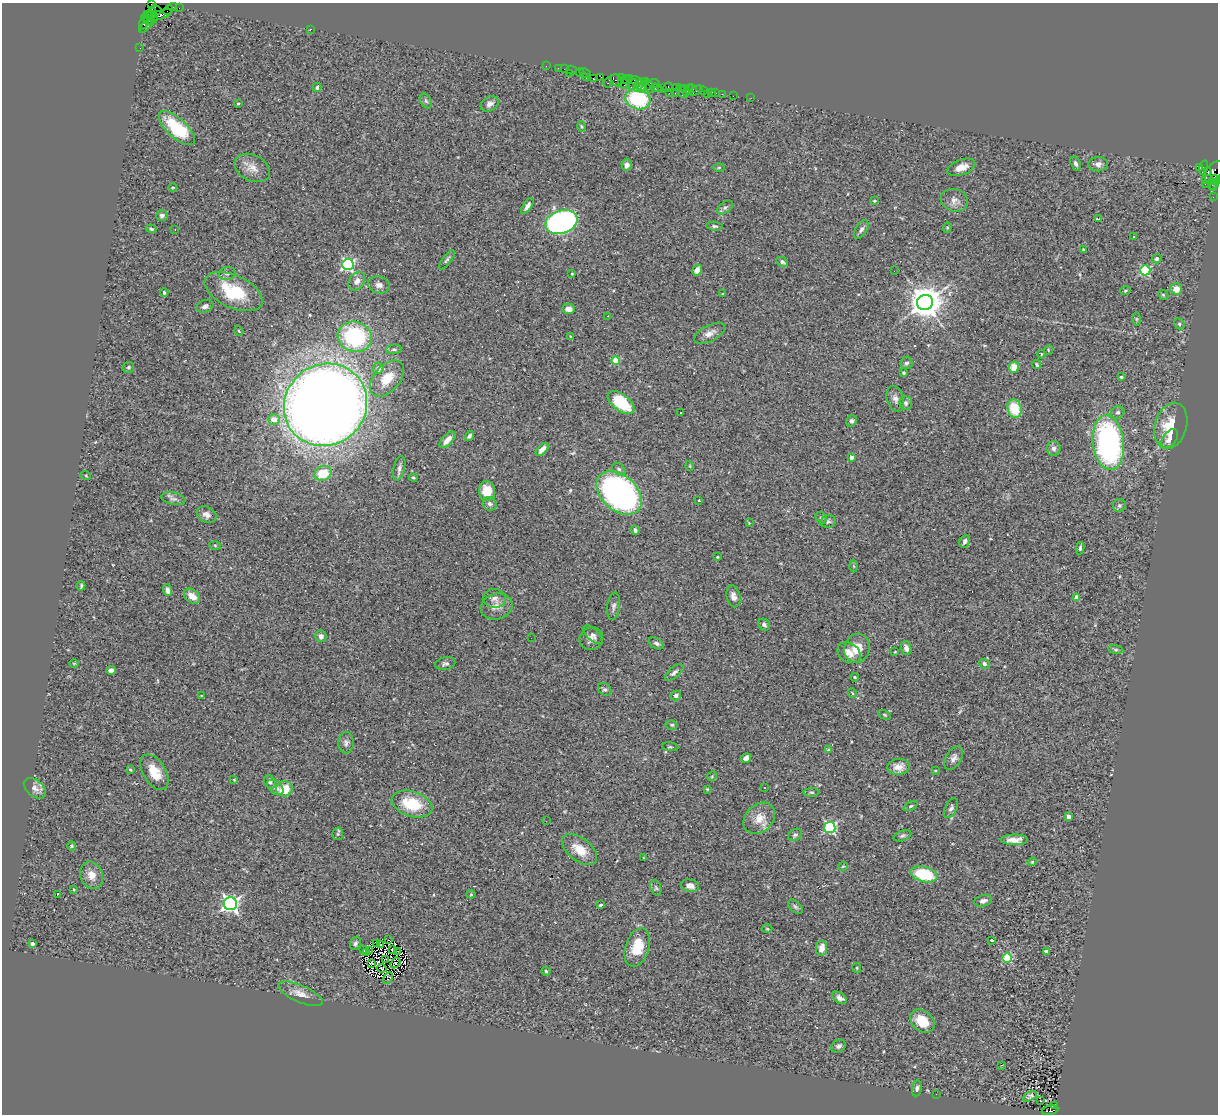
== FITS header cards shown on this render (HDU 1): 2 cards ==
NAXIS1  =                 1216
NAXIS2  =                 1112

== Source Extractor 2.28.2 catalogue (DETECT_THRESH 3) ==
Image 1216 x 1112 px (HDU 1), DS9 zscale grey, 1 PNG px = 1 image px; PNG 1220 x 1116 px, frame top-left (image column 1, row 1112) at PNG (2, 3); each listed source drawn as its Kron ellipse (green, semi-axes under 4 px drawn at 4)
Background 0.786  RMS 0.078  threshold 0.234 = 3 sigma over >= 5 px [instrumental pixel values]
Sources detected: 288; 6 with non-positive FLUX_AUTO (blend fragments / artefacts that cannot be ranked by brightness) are neither listed nor drawn; the other 282 listed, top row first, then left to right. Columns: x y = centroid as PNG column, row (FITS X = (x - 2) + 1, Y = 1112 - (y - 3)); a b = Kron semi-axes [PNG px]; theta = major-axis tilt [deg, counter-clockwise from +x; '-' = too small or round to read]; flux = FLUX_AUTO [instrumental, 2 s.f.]
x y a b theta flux
151 5 3 2 - 22
173 7 4 2 - 84
179 8 3 2 - 6.1
156 10 6 2 -34 40
168 10 5 2 - 43
152 13 6 2 -85 140
148 15 4 2 - 44
160 15 13 4 20 250
153 17 6 3 -54 140
146 18 4 3 - 54
148 20 4 3 - 100
144 22 7 3 66 81
147 25 10 3 46 200
310 29 2 2 - 58
140 48 2 2 - 6
546 66 2 2 - 13
558 68 3 2 - 35
565 69 3 2 - 51
572 70 5 2 - 86
580 72 4 3 - 48
569 73 2 2 - 66
585 73 6 3 -28 74
601 77 2 2 - 17
586 78 3 2 - 26
621 78 3 2 - 12
593 79 3 3 - 64
625 79 3 3 - 65
629 79 2 2 - 29
616 80 6 5 - 220
635 80 7 3 -17 130
646 82 3 2 - 26
608 83 5 3 - 89
654 83 5 3 - 150
624 84 6 4 -31 150
633 85 6 2 57 72
638 86 6 3 62 200
649 86 7 3 -57 78
317 87 4 3 - 7.4
642 87 6 4 72 180
668 87 5 3 - 91
676 87 3 2 - 59
656 88 5 2 - 91
662 88 2 2 - 39
685 88 2 2 - 53
692 89 3 3 - 74
688 90 6 3 57 81
696 90 7 3 25 78
682 91 7 3 -58 66
704 91 2 2 - 16
711 92 3 2 - 26
669 93 3 2 - 45
675 93 2 2 - 31
716 93 3 2 - 4
707 94 3 2 - 15
722 94 2 2 - 22
733 96 2 2 - 6.1
751 98 3 2 - 10
638 99 12 10 -17 350
426 101 8 5 -59 12
238 103 3 3 - 6.7
490 104 9 7 34 26
582 126 5 4 - 6.5
177 128 23 9 -42 300
1076 163 7 5 -70 15
1098 164 10 7 1 22
627 165 6 5 - 20
719 167 6 4 1 6.2
961 167 14 7 20 50
1203 167 7 3 74 65
252 168 19 13 -26 58
1199 168 4 3 - 440
1208 172 3 3 - 350
1213 173 14 7 48 280
1209 178 4 2 - 74
1214 179 5 3 - 170
1205 184 2 2 - 41
1214 184 6 4 45 98
173 188 4 3 - 3.7
1214 188 3 2 - 31
1213 197 2 2 - 10
954 200 14 11 -16 35
874 201 4 3 - 4.8
527 206 9 4 56 20
725 207 9 5 36 15
162 215 6 5 - 16
1098 219 4 2 - 8.9
561 222 16 11 18 1300
714 226 8 4 -8 11
947 227 5 4 - 6.4
151 229 5 4 - 10
175 230 2 2 - 3
861 230 10 5 58 18
1133 237 3 2 - 5.7
1083 250 3 2 - 5.7
1157 259 5 4 - 13
447 260 12 4 52 13
782 262 6 4 -28 12
348 264 6 5 - 1000
697 270 6 4 57 30
1145 270 5 5 - 530
894 271 2 2 - 2.6
227 273 8 6 14 18
572 274 3 2 - 4.7
357 281 10 7 55 32
379 285 11 8 -14 25
1176 289 6 5 - 54
1125 291 5 3 - 6.8
234 292 31 16 -24 260
164 293 4 3 - 5.8
722 294 3 2 - 4.2
1163 295 5 4 - 7
925 302 8 7 - 11000
205 306 9 6 20 16
569 309 6 5 - 33
608 316 3 2 - 13
1136 319 6 4 -90 6
1179 324 6 5 - 7.4
239 331 5 3 - 4.1
710 333 17 8 27 36
570 336 4 3 - 4.3
355 337 17 15 -16 510
394 349 7 5 4 11
1048 350 5 3 - 4.2
1041 354 4 3 - 3.9
616 361 4 4 - 170
906 363 6 6 - 15
1037 365 4 3 - 8.2
129 367 6 5 - 10
1014 367 6 5 - 79
378 368 6 5 - 28
904 373 4 4 - 7.2
1121 377 3 3 - 7.8
387 378 21 13 49 100
895 399 13 8 -73 27
621 402 15 8 -38 220
906 403 7 6 - 14
326 405 43 40 39 11000
1014 409 9 7 -75 170
681 412 2 2 - 4
1118 412 7 6 - 14
274 420 6 5 - 58
852 421 6 5 - 13
1171 426 23 16 73 150
469 436 5 4 - 14
1170 439 11 6 55 36
447 440 10 5 47 38
1108 443 27 15 -83 1300
542 449 8 4 46 30
1054 449 7 7 - 22
851 458 3 3 - 29
690 466 5 3 - 4.2
399 468 12 5 76 20
619 469 7 5 -44 14
323 473 9 7 19 150
86 476 5 3 - 4.5
413 478 4 3 - 6.2
487 491 10 8 -86 100
619 493 26 17 -42 2000
173 499 12 6 -12 21
699 500 3 3 - 5
490 504 7 6 - 16
1119 506 6 6 - 11
207 515 10 7 -30 27
821 518 6 5 - 9.7
828 521 8 6 10 13
749 523 3 3 - 5.4
635 530 4 3 - 12
965 541 7 5 62 15
215 545 5 3 - 5.4
1080 548 6 3 80 8.8
717 557 3 2 - 4.1
854 566 6 4 -88 6.9
81 586 4 2 - 7.2
168 590 6 4 -70 19
192 596 9 6 -36 54
733 596 11 7 -77 29
1076 597 4 4 - 57
495 598 11 9 -3 28
497 606 16 13 15 50
614 606 14 6 82 19
764 625 6 5 - 13
593 635 12 5 -44 16
321 636 6 5 - 23
531 638 2 2 - 5.1
591 639 12 11 - 33
656 643 8 5 -28 14
857 648 15 12 72 83
906 648 7 5 -72 28
1116 649 7 4 -8 8.3
895 652 3 2 - 4.1
849 653 12 9 -34 52
74 663 5 3 - 4.5
445 664 10 6 13 15
984 664 5 5 - 14
111 670 5 4 - 21
674 673 11 5 41 18
855 677 4 3 - 6.2
605 689 7 6 - 11
852 693 5 3 - 4.4
676 695 5 4 - 14
201 696 3 2 - 3.4
885 715 7 4 -27 7
672 725 6 4 -14 7.6
346 743 10 7 89 21
670 747 8 4 -6 7.8
828 750 4 4 - 6.2
746 758 5 4 - 27
954 758 13 7 57 26
899 767 11 8 4 41
130 770 3 3 - 5.7
935 771 4 2 - 3.5
154 772 20 11 -59 99
712 776 5 4 - 6
234 780 4 3 - 3.8
270 782 7 5 -60 15
275 787 9 6 -38 29
764 787 2 2 - 4.4
35 788 13 8 -39 30
284 789 8 7 - 120
707 789 4 4 - 5.5
812 792 8 4 -1 8.3
412 804 21 12 -18 210
911 806 7 4 27 7.3
951 808 11 6 62 16
1069 817 4 3 - 32
759 818 17 13 43 72
546 821 3 2 - 9.7
830 828 5 5 - 720
338 834 6 5 - 8.2
795 835 7 6 - 11
902 836 9 5 20 12
1014 840 13 5 0 47
72 846 5 4 - 6.3
580 850 20 11 -39 92
643 858 3 2 - 4.1
1032 862 4 3 - 5.1
843 866 5 3 - 4.5
924 874 13 7 -15 250
92 875 14 11 -67 51
690 886 9 6 -13 28
656 888 8 5 -71 9.1
74 889 3 3 - 4.4
471 894 4 4 - 5.5
57 895 4 2 - 22
983 901 9 5 16 20
230 904 6 6 - 1800
600 905 4 3 - 6.4
795 907 9 5 -44 11
767 929 5 3 - 4.7
388 940 3 2 - 1.6
991 940 3 2 - 9.6
355 943 7 5 68 12
376 943 2 2 - 3.7
32 944 4 4 - 18
380 944 3 2 - 3.1
637 947 20 12 73 140
822 948 8 5 81 41
392 949 3 2 - 3.2
364 950 3 2 - 4
369 951 3 2 - 0.84
397 951 3 2 - 5.7
1046 951 4 3 - 8
367 952 2 2 - 6
1007 958 5 4 - 290
385 959 3 2 - 3
372 963 4 2 - 2.1
395 963 6 3 57 9.6
381 968 5 2 - 2.1
857 968 5 4 - 5.4
546 971 4 4 - 7.2
388 978 6 4 63 3.1
301 994 24 8 -24 51
840 998 8 5 -35 26
922 1021 13 10 -41 120
839 1046 7 6 - 16
1002 1065 3 2 - 20
917 1088 8 4 83 14
936 1094 2 2 - 6.4
1030 1096 7 4 29 14
1040 1101 2 2 - 4.4
1054 1106 4 2 - 28
1050 1110 8 4 11 290
At the frame edge (FLAGS 8, measured only in part): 2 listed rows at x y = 151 5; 1214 179
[6 non-positive-flux detections neither listed nor drawn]